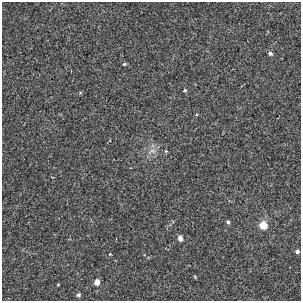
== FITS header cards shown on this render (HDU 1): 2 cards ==
NAXIS1  =                  299
NAXIS2  =                  299

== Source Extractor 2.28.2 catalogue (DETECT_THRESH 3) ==
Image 299 x 299 px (HDU 1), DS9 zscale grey, 1 PNG px = 1 image px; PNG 303 x 303 px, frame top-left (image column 1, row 299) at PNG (2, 2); no overlay
Background -0.00139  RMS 0.0028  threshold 0.00854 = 3 sigma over >= 5 px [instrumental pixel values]
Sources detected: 15; all 15 listed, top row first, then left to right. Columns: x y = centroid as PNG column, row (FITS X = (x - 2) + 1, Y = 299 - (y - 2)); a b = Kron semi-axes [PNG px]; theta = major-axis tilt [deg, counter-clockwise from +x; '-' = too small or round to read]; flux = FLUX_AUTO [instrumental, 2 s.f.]
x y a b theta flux
270 53 5 4 - 0.5
124 64 4 3 - 0.3
185 90 4 4 - 0.27
80 93 5 3 - 0.18
152 151 15 8 26 1.5
166 151 4 4 - 0.32
228 222 5 4 - 0.41
263 225 5 5 - 6.3
180 238 5 4 - 1.2
297 251 5 4 - 0.57
110 254 3 2 - 0.14
195 277 3 2 - 0.27
97 282 5 4 - 2
58 284 4 3 - 0.14
78 295 4 4 - 0.47